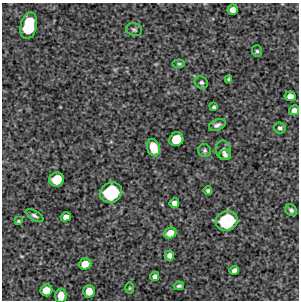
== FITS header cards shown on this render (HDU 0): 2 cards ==
NAXIS1  =                  297 /Length X axis
NAXIS2  =                  298 /Length Y axis

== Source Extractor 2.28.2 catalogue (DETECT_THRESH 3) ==
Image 297 x 298 px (HDU 0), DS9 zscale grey, 1 PNG px = 1 image px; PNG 301 x 302 px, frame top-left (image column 1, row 298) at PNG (2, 3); each listed source drawn as its Kron ellipse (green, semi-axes under 4 px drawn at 4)
Background 5170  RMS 260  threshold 787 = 3 sigma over >= 5 px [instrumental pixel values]
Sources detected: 36; all 36 listed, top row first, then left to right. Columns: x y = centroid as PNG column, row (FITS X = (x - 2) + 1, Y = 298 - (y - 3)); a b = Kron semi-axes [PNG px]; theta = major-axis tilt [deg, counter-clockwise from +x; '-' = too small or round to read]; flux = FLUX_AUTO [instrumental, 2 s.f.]
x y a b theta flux
233 10 5 5 - 1.2e+05
29 26 13 8 78 1.1e+06
134 30 8 6 -16 3.8e+04
257 51 6 5 - 3.3e+04
179 64 6 4 0 2.5e+04
229 79 4 4 - 3.0e+04
201 82 7 5 -26 4.1e+04
290 96 5 5 - 1.0e+05
214 107 3 3 - 2.8e+04
294 110 5 4 - 8.3e+04
217 125 9 5 22 6.0e+04
280 128 6 5 - 4.5e+04
176 139 7 6 - 3.9e+05
153 148 9 6 -72 2.9e+05
223 150 10 7 -78 6.9e+04
204 151 7 6 - 4.0e+04
225 155 6 5 - 3.9e+04
57 179 7 7 - 4.5e+05
208 191 4 4 - 3.8e+04
111 193 11 10 - 1.3e+06
174 203 5 5 - 9.1e+04
291 210 6 5 - 4.2e+04
35 216 10 4 -30 4.4e+04
66 217 5 4 - 1.0e+05
18 221 3 3 - 1.9e+04
227 221 11 10 - 1.3e+06
170 233 6 5 - 1.7e+05
169 255 5 4 - 8.2e+04
85 264 6 5 - 2.0e+05
234 270 5 4 - 5.4e+04
155 276 4 4 - 6.0e+04
179 286 5 4 - 3.9e+04
130 288 6 4 90 1.9e+04
46 290 6 6 - 2.1e+05
89 291 6 5 - 2.0e+05
61 296 7 5 85 2.0e+05
At the frame edge (FLAGS 8, measured only in part): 1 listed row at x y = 61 296